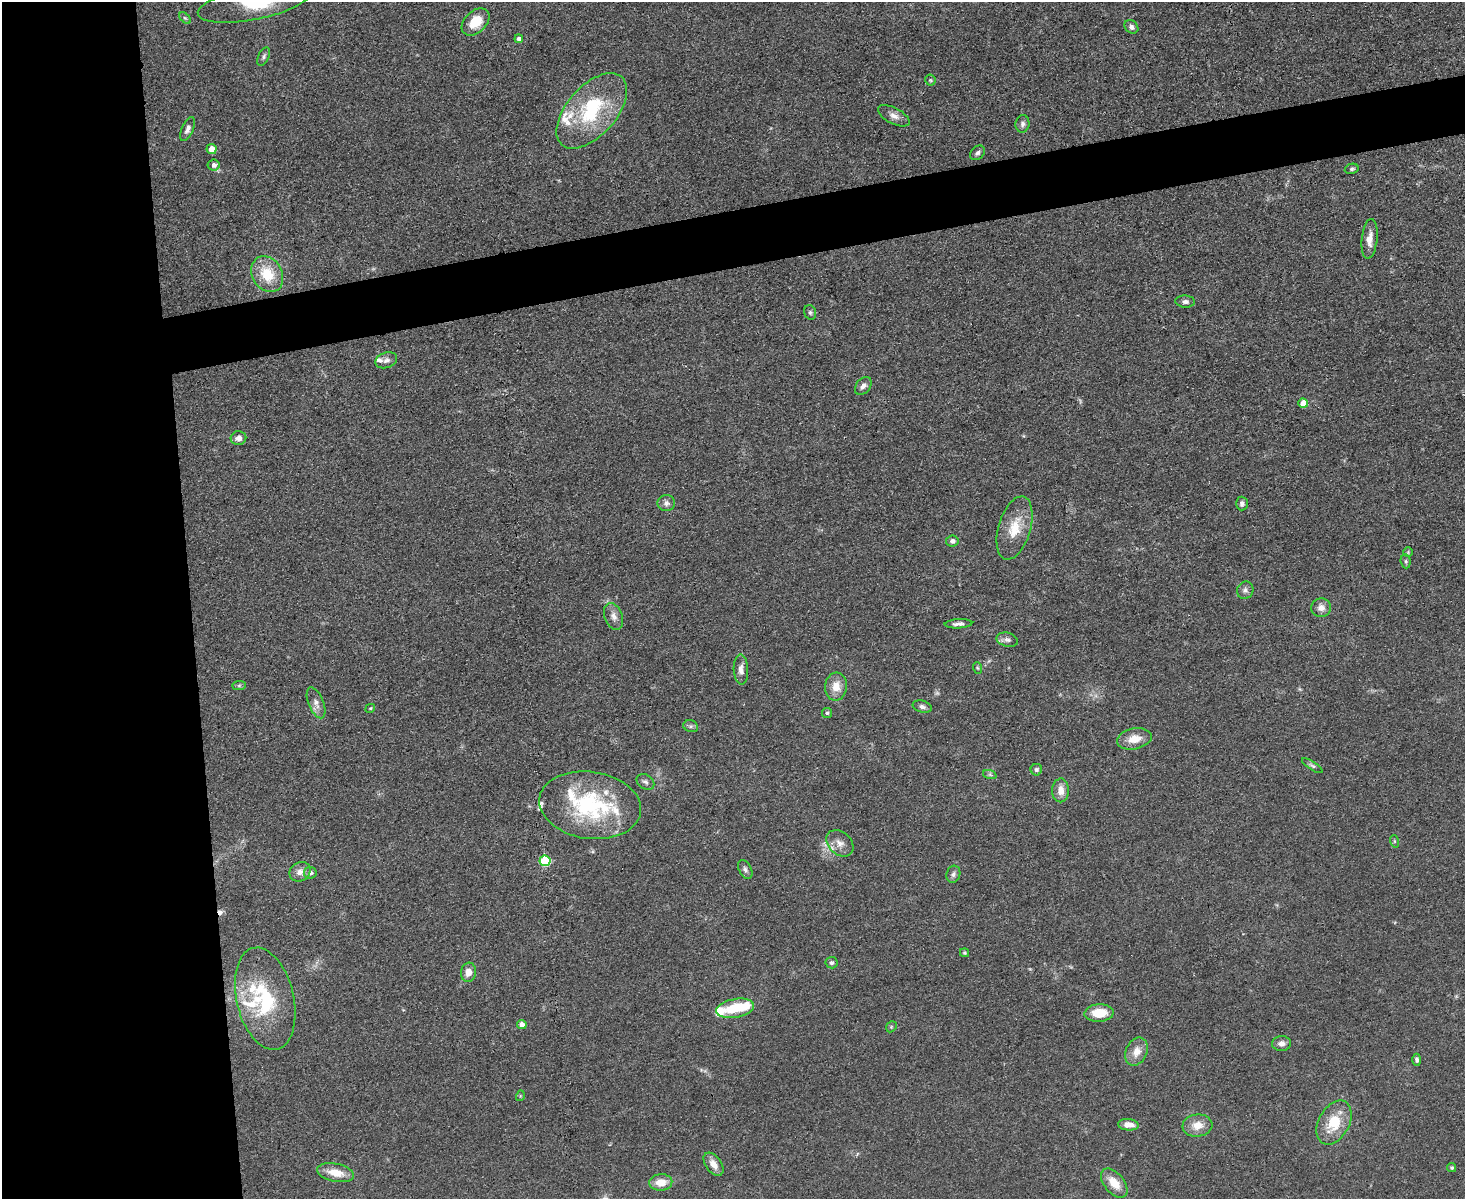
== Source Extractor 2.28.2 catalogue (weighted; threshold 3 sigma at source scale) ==
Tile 7 of 3 x 4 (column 1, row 3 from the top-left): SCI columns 248-1710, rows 1198-2394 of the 4769 x 4789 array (HDU 1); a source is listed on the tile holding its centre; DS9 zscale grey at full resolution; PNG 1467 x 1201 px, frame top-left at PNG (2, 2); each listed source drawn as its Kron ellipse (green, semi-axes under 4 px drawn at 4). Shown black and unused: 17% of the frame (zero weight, under 3 of 4 exposures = <1% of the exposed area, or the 3 px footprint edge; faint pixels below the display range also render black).
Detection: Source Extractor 2.28.2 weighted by HDU 2 'WHT'; one run over the whole footprint, this tile lists its part. Background 0.0657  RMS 0.0059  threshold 0.0265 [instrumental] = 3 sigma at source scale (4.5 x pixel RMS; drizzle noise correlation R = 1.50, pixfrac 1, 0.05/0.05 arcsec/px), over >= 5 px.
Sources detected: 92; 1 too faint to see at this stretch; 1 inside a brighter object's white glare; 1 cosmic-ray / hot-pixel residue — neither listed nor drawn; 12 inside a brighter listed object's ellipse — not listed separately; the other 77 listed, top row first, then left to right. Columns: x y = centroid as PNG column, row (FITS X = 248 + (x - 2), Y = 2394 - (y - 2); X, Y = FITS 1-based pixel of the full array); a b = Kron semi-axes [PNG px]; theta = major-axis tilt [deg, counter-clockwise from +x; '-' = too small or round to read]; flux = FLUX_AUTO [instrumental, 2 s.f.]
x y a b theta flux
254 3 57 16 11 34
185 18 7 4 -44 0.95
475 22 16 11 43 12
1131 27 7 6 - 2.1
519 39 4 4 - 2.6
264 56 10 5 65 1.5
930 80 5 5 - 0.89
592 111 45 24 49 44
894 116 17 8 -28 3.8
1022 124 8 7 - 2.1
188 129 13 6 67 2.5
212 149 5 5 - 8.7
977 153 8 6 42 1.9
214 165 6 5 - 2.5
1352 169 7 5 10 1.2
1370 239 20 8 84 6
267 274 19 15 -60 19
1185 302 10 6 -3 2.1
810 312 7 5 -73 1.3
386 360 11 7 20 2.7
863 386 10 7 53 2.7
1303 403 5 4 - 8.6
238 438 8 7 - 3.3
666 503 9 8 - 2.5
1242 503 7 6 - 2
1015 528 32 16 73 16
952 541 6 5 - 2.2
1408 552 5 5 - 0.75
1406 561 7 5 -84 1.1
1245 590 9 8 - 2.2
1321 608 10 9 - 4.1
614 616 14 9 -70 3.6
958 624 14 4 3 2.4
1007 640 11 7 -14 2.3
978 668 6 3 -70 0.74
741 670 15 7 -87 3.6
239 685 7 4 1 0.96
836 686 14 11 85 7.5
316 703 16 7 -68 3.8
922 707 10 6 -15 2.1
370 708 5 4 - 0.61
827 713 5 5 - 0.86
691 726 7 6 - 1.4
1134 739 17 10 12 8
1312 766 12 4 -33 1.5
1036 770 6 6 - 1.4
990 775 7 4 -19 1.1
645 782 9 7 -34 1.8
1061 790 12 8 89 5.6
590 805 51 33 -8 67
1394 841 6 4 -72 0.8
840 843 15 11 -42 5.2
545 861 5 5 - 42
745 869 10 6 -60 2
300 872 11 9 33 4
310 873 6 5 - 3
953 874 8 7 - 2.1
964 953 4 4 - 0.89
831 963 6 6 - 1.4
468 972 9 7 81 4.6
265 999 52 28 -76 46
735 1008 19 9 10 19
1099 1013 14 8 3 13
522 1024 5 4 - 4.1
891 1027 6 4 46 0.79
1281 1043 9 7 3 3.4
1136 1052 15 10 66 6.6
1417 1060 6 4 -89 1.3
520 1096 5 3 - 0.63
1334 1123 24 15 62 18
1128 1125 10 5 -5 5.2
1197 1125 15 11 6 7.6
713 1164 13 8 -54 5.1
1452 1168 4 4 - 0.94
336 1173 19 9 -12 9.8
661 1182 11 8 5 8.3
1114 1183 17 9 -50 9.7
Isophote crosses this tile's border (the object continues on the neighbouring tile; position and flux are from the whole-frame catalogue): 1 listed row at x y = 254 3